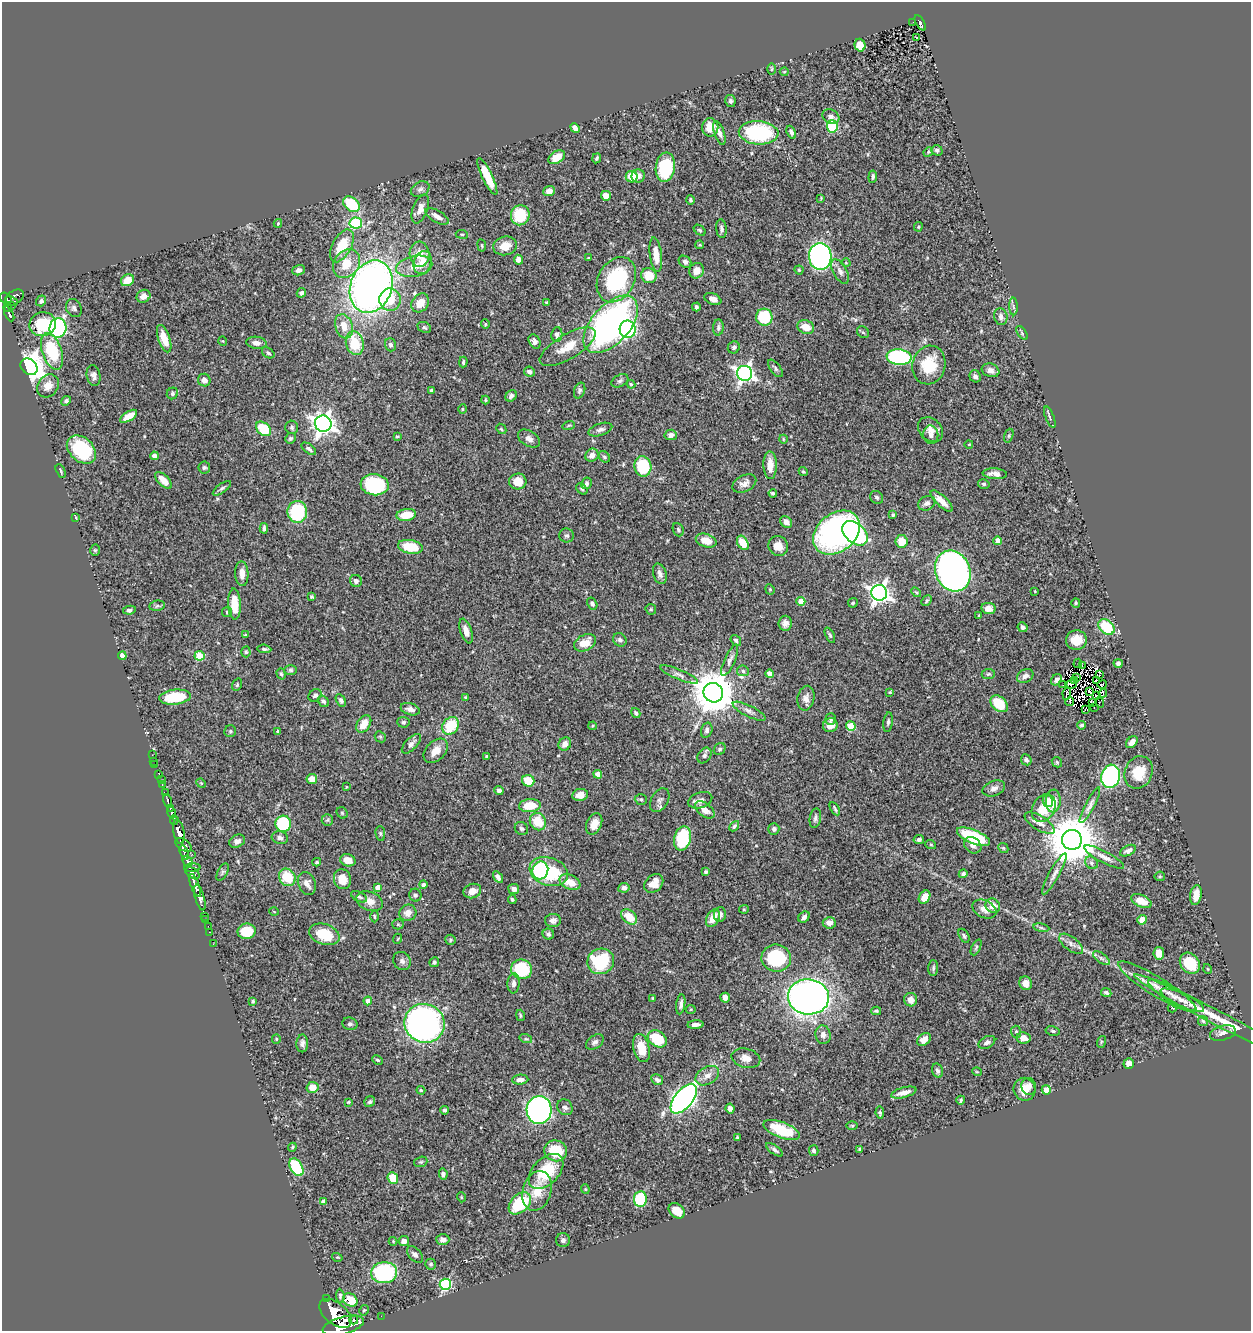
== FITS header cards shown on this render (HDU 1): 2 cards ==
NAXIS1  =                 1249
NAXIS2  =                 1329

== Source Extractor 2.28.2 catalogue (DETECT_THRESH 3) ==
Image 1249 x 1329 px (HDU 1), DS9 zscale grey, 1 PNG px = 1 image px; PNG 1253 x 1333 px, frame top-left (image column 1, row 1329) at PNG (2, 2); each listed source drawn as its Kron ellipse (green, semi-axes under 4 px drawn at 4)
Background 0.605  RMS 0.02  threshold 0.0615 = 3 sigma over >= 5 px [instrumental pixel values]
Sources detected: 517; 3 with non-positive FLUX_AUTO (blend fragments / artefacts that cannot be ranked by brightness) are neither listed nor drawn; of the other 514, the 500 brightest by FLUX_AUTO listed and drawn (14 fainter detections omitted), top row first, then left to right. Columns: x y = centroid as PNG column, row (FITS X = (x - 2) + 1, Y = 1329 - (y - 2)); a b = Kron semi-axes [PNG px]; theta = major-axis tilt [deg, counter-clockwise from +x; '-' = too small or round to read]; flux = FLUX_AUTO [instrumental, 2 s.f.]
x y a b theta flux
913 22 2 2 - 4
920 23 9 4 -61 120
917 37 3 2 - 2.4
860 45 6 5 - 18
772 69 6 4 89 1.7
784 72 4 4 - 1.4
730 101 6 5 - 3.1
831 117 9 6 -29 4.9
832 126 6 5 - 95
710 127 9 8 - 17
575 128 5 4 - 6.3
791 132 7 4 -64 3.8
719 133 12 5 -71 7.1
759 133 20 11 -4 120
937 150 6 5 - 3.3
928 152 5 4 - 1.5
557 157 9 6 33 23
597 158 5 3 - 2
665 167 15 9 83 80
487 176 20 5 -64 34
638 176 6 6 - 9.7
632 177 6 5 - 28
873 177 6 4 84 3.1
420 189 10 7 29 5
549 191 6 5 - 9.7
606 196 5 5 - 12
821 198 4 3 - 1.2
690 200 4 4 - 3
351 204 9 6 -41 57
420 209 15 7 70 11
520 215 10 9 - 57
437 216 13 6 -30 9.1
278 223 4 3 - 1.6
356 223 6 5 - 100
918 227 5 4 - 1.6
721 229 9 5 -84 3.7
700 230 6 4 -40 2.3
462 234 6 3 -7 1.5
482 245 6 3 -81 1.5
700 245 4 3 - 1.5
342 246 18 9 61 39
505 246 12 9 13 17
420 254 12 10 -87 18
656 255 17 6 -83 22
820 256 13 11 -85 320
589 258 3 2 - 1
518 260 5 4 - 5.7
423 262 12 8 70 18
685 262 7 5 -40 4.1
846 263 5 3 - 1.1
346 264 15 12 51 30
414 266 18 10 11 20
298 270 6 5 - 5.7
799 270 4 4 - 1.7
697 271 8 7 - 13
840 271 13 7 -62 7.2
649 276 8 7 - 30
127 280 7 5 32 15
616 280 24 18 60 130
371 287 27 20 70 880
301 293 5 4 - 3.1
143 296 7 6 - 10
14 297 10 6 32 210
6 299 7 5 -47 250
713 299 9 5 -23 7.8
390 300 11 10 - 30
12 301 6 3 -23 130
41 301 5 5 - 3.5
546 302 4 4 - 1.3
420 303 10 8 52 17
12 305 3 3 - 27
1013 306 9 4 -89 2.6
8 307 4 3 - 130
696 307 4 3 - 2.9
74 308 9 7 -62 4.2
9 314 8 3 -65 130
764 317 8 8 - 62
1001 317 8 6 -74 5.9
43 324 13 12 - 49
485 324 5 4 - 1.6
611 324 35 19 48 520
344 326 12 8 -72 18
424 327 7 5 -24 2.7
718 327 8 5 86 3.4
806 327 8 6 -18 18
58 328 10 8 85 210
628 329 9 8 - 90
863 332 6 5 - 2.5
1022 333 8 4 -56 2.5
557 334 7 5 84 4.3
164 339 14 6 -70 20
223 341 5 3 - 1.1
534 341 7 5 -60 5.3
257 343 10 6 -8 6.3
355 343 12 8 -75 43
390 345 6 5 - 3.7
568 347 31 12 31 30
734 347 6 5 - 3.6
52 352 19 9 -71 68
268 353 7 4 -36 2.8
899 357 12 8 -6 200
463 362 5 3 - 2.1
929 365 19 16 75 44
29 367 9 7 -42 1600
775 368 10 5 -53 3.6
991 370 9 6 -18 7.5
529 372 5 5 - 5.6
744 373 7 7 - 510
93 376 10 6 -77 6.2
975 376 6 5 - 4.5
204 380 6 6 - 7.6
620 381 9 5 29 3.7
631 384 4 4 - 1.4
48 386 12 10 53 13
431 390 3 3 - 2.1
580 391 8 5 70 3
172 393 6 5 - 3
511 396 6 5 - 4.6
485 400 4 4 - 1.5
66 401 5 4 - 2.9
462 409 5 3 - 1.2
128 416 9 4 32 19
1050 417 11 3 -69 2.7
323 424 8 8 - 960
569 425 6 3 18 1.8
292 427 7 6 - 3.1
263 429 9 6 -42 55
501 429 6 4 -45 1.9
600 430 12 6 18 5.1
930 430 14 11 -44 11
671 435 6 5 - 5.8
931 435 9 7 -82 6.8
397 436 4 3 - 1.5
1009 436 7 4 71 1.9
290 438 5 5 - 2.3
529 438 12 7 -31 7.3
783 439 4 3 - 1.1
969 444 4 2 - 1
309 449 8 4 -37 3.5
81 450 17 12 -43 90
592 455 7 6 - 7.4
154 456 4 4 - 9
604 457 6 5 - 2.7
770 465 14 6 -88 16
643 466 10 8 -78 73
204 467 6 6 - 2.4
61 471 7 3 -63 1.7
803 472 5 4 - 1.8
995 474 12 5 -4 7.7
164 480 11 5 -45 14
518 481 8 8 - 20
586 483 6 5 - 3.5
744 484 13 8 27 8.5
984 484 6 4 -15 2.3
375 485 14 10 -6 110
222 488 11 4 35 3.2
582 489 6 4 -44 2.5
773 493 4 3 - 2.4
877 497 7 6 - 3.2
942 501 14 5 -44 16
927 503 9 7 24 5.2
297 512 11 10 - 82
406 515 10 6 10 30
893 515 4 3 - 1.6
76 518 4 3 - 1.3
786 522 6 5 - 7
264 528 5 3 - 3
678 530 7 5 -68 2.6
837 533 26 19 38 410
855 533 14 9 -42 240
567 535 7 7 - 3.4
706 541 11 6 -19 19
902 541 6 6 - 22
998 541 4 4 - 18
743 543 7 5 -59 27
778 546 10 9 - 13
410 547 12 6 -10 48
95 550 5 5 - 2.1
953 571 21 17 -68 950
242 574 12 6 -88 11
660 574 10 6 -73 6.2
356 581 6 6 - 4.6
770 589 5 4 - 1.9
1035 591 4 3 - 1.1
916 592 6 3 -44 1.5
879 593 8 8 - 780
311 597 4 4 - 2.1
801 601 4 4 - 24
927 601 6 4 48 2.5
592 603 6 5 - 3.5
853 603 5 4 - 1.9
1076 603 5 4 - 1.6
234 604 15 6 -88 26
157 606 8 5 9 2.8
988 608 7 5 -11 11
651 609 5 5 - 1.9
129 610 6 4 10 3.1
227 612 5 5 - 2
979 616 3 3 - 1.6
785 623 7 6 - 6.3
1023 627 5 4 - 4.3
1106 627 9 6 -43 61
466 631 13 5 -72 11
245 635 3 3 - 1.4
830 635 8 4 -65 2.5
620 640 7 6 - 3.9
736 640 6 4 -54 2.9
1076 640 10 10 - 23
585 643 12 8 27 17
264 649 7 4 -6 2.5
246 652 5 4 - 1.9
122 656 4 4 - 13
199 656 5 5 - 62
730 660 17 5 66 6
1078 663 5 2 - 8.3
1118 663 4 4 - 3.9
1082 665 3 2 - 1.2
290 670 6 5 - 2.5
743 671 6 5 - 2.9
281 674 6 4 -72 2.2
770 674 4 4 - 9.8
988 674 6 5 - 2.4
679 675 20 5 -23 7.1
1100 675 2 2 - 1.1
1025 676 9 6 31 6
1077 677 3 2 - 1.1
1056 680 6 5 - 5.4
1097 680 3 2 - 1.4
1074 681 3 2 - 1.2
1071 684 6 2 33 1.8
237 685 6 4 69 2
1063 685 2 2 - 1.5
1102 685 5 2 - 1.6
1089 691 3 2 - 1.5
890 692 3 2 - 1.1
713 693 10 9 - 4800
1067 693 7 2 83 2.8
1103 693 4 3 - 2.2
315 695 7 5 40 3.6
1096 695 3 2 - 1.2
175 697 16 7 6 56
465 697 4 3 - 1.3
806 698 12 8 78 8.2
341 700 7 4 -59 3.5
323 701 6 5 - 3.3
1070 702 4 2 - 1.8
1092 702 3 2 - 1.3
1099 702 5 2 - 1.4
999 704 10 7 -42 44
1094 708 2 2 - 1.4
410 709 10 6 -16 6.8
1085 710 3 2 - 1.4
749 711 18 5 -26 6.7
636 713 5 3 - 2.8
831 719 5 5 - 2.5
403 722 6 5 - 3.1
888 722 10 4 83 3.2
364 724 9 6 57 17
830 725 7 7 - 15
1082 725 4 3 - 2.6
451 726 9 7 50 47
593 726 4 3 - 1.7
851 726 5 4 - 48
707 730 8 5 73 3.6
230 731 6 6 - 2.4
278 731 3 3 - 2.2
380 737 6 5 - 2
1132 742 7 4 48 8.2
411 744 12 6 46 6
565 744 7 6 - 8.8
720 749 6 5 - 2.8
436 751 14 9 45 15
152 755 2 2 - 3.8
704 755 8 6 57 3.7
486 756 3 3 - 1.7
1026 760 6 5 - 3.4
154 761 2 2 - 5.9
1057 762 5 4 - 2
155 764 3 2 - 5.4
1139 772 17 13 67 34
598 774 4 4 - 9.7
159 775 2 2 - 6.6
1111 776 12 9 77 240
312 779 5 5 - 17
161 780 2 2 - 4.5
528 781 6 6 - 34
201 783 5 4 - 1.5
162 785 4 2 - 24
346 787 4 2 - 1
994 788 11 7 19 6.8
499 790 4 4 - 4.2
165 793 3 3 - 88
580 795 8 6 9 10
641 799 6 5 - 2.3
660 800 13 8 60 6.7
700 800 12 7 18 7.9
168 801 7 3 -76 150
1048 801 6 5 - 7.5
1053 801 11 7 85 24
1090 805 20 4 62 6.2
530 806 11 6 4 31
170 808 3 3 - 210
1044 808 15 11 60 34
835 809 7 3 -59 2.3
705 810 11 6 -37 13
172 813 6 4 -71 490
342 813 6 5 - 2
815 818 10 5 79 4.2
174 820 5 4 - 330
327 820 6 5 - 2.5
538 822 9 8 - 34
1040 823 17 7 -32 8.4
283 824 8 8 - 83
594 824 11 7 66 15
734 826 6 4 47 2.6
521 829 7 6 - 3.3
774 829 6 5 - 4
179 832 12 5 -77 1300
380 833 7 5 -84 2.3
973 837 18 6 -23 93
280 838 8 6 -13 4.4
682 839 12 8 75 86
919 840 5 4 - 3.2
1072 840 10 10 - 6900
237 841 8 6 27 5.1
183 845 9 5 -31 460
931 845 5 3 - 1.4
973 845 9 7 -40 6.5
1003 848 5 4 - 1.9
1128 851 8 5 28 5
184 852 7 4 -72 210
192 854 2 2 - 47
1104 857 22 5 -28 9.1
348 860 8 6 -16 16
187 861 6 4 -51 290
317 862 4 3 - 1.8
1091 863 7 5 -47 3.5
192 868 8 3 3 260
540 870 9 8 - 120
223 872 9 5 63 2.7
549 872 20 14 -19 88
706 872 4 4 - 2.2
193 873 8 5 -34 150
963 874 4 4 - 3.6
1054 874 23 5 61 8.6
1160 876 5 5 - 1.8
287 877 9 8 - 37
498 877 6 4 -57 4.1
342 879 10 8 -75 19
570 882 11 7 -25 18
307 883 12 8 -67 8.1
654 883 11 8 44 16
195 885 12 3 -70 720
423 885 4 4 - 4.7
378 887 4 4 - 13
624 888 5 5 - 5
514 889 6 5 - 6.4
472 891 9 7 21 12
415 895 6 6 - 3.4
1196 895 10 5 81 15
359 897 8 4 -26 3.1
925 897 7 5 57 15
200 898 13 4 -74 860
512 899 5 4 - 2.5
369 901 14 9 -20 11
1141 901 11 6 -22 14
993 906 7 6 - 14
744 909 5 4 - 1.5
984 909 13 8 -27 10
274 912 5 3 - 1.1
408 913 8 8 - 11
720 914 7 6 - 6.5
204 916 3 2 - 14
374 916 6 3 -89 1.3
629 917 9 6 -42 24
804 917 6 5 - 4.2
713 918 9 6 60 18
206 920 2 2 - 8
553 920 8 6 1 5.6
1142 920 5 4 - 21
829 923 6 5 - 9.7
398 924 5 5 - 1.8
208 926 2 2 - 7.3
1041 928 8 4 -9 2.5
247 931 9 8 - 36
210 932 3 2 - 12
324 934 16 10 -18 43
548 934 6 5 - 3.7
964 936 7 4 -61 2.8
397 939 5 3 - 1.2
450 940 5 5 - 2
213 944 2 2 - 7.6
1071 944 14 6 -37 7.9
976 947 8 3 64 2.3
1159 953 6 5 - 15
776 958 15 13 -8 91
1101 958 10 4 -35 4.4
402 961 9 8 - 5.4
601 961 13 12 - 88
434 962 5 4 - 2.9
1190 963 11 9 -51 47
933 968 8 5 89 2.8
521 969 11 9 -18 83
1208 969 5 3 - 1.2
513 983 10 6 87 5.7
1026 983 7 6 - 9.9
1158 987 46 9 -32 25
1106 992 5 4 - 3.1
1172 995 27 7 -32 13
808 997 20 17 -7 960
653 998 4 4 - 1.5
725 998 5 5 - 7.2
911 1000 7 6 - 11
1182 1000 24 6 -25 10
253 1001 4 3 - 1.9
368 1001 4 4 - 9.8
681 1004 10 4 81 5.3
1172 1008 4 2 - 6.8
691 1009 5 4 - 1.5
876 1011 5 3 - 1.9
520 1015 5 3 - 1.5
1218 1018 95 7 -27 48
1203 1021 5 5 - 2.1
424 1023 20 19 - 670
350 1024 8 6 -14 3.6
695 1025 8 4 5 6.2
1053 1031 7 4 -12 2.3
1016 1032 6 5 - 2.5
1223 1033 13 7 16 7.9
823 1035 9 7 -81 7.1
1024 1038 7 5 -8 11
276 1039 5 4 - 1.5
526 1039 6 4 -18 2.3
657 1039 10 7 -34 50
924 1039 7 5 45 11
595 1042 10 6 34 4.5
987 1042 9 5 28 4.4
1101 1042 6 4 72 1.7
302 1043 9 6 89 5.5
641 1048 14 8 -76 23
746 1058 14 9 -14 11
377 1060 5 3 - 1.9
1129 1063 5 5 - 8.4
937 1071 7 5 -74 3.8
977 1072 5 3 - 1.1
707 1076 12 8 29 10
520 1080 8 5 3 6.3
657 1080 6 5 - 4.3
1029 1086 8 7 - 7.8
312 1087 6 5 - 17
1024 1089 11 11 - 17
421 1090 4 3 - 1.6
1046 1090 5 4 - 26
904 1093 13 5 15 10
684 1099 17 9 51 620
961 1100 4 3 - 2.3
348 1102 4 3 - 1.5
370 1102 6 5 - 2.6
565 1107 8 7 - 4.6
730 1108 5 4 - 4.2
444 1110 4 3 - 2.8
539 1110 14 12 84 500
880 1113 6 4 -81 2.2
852 1126 6 4 0 1.7
782 1130 19 8 -21 45
737 1137 4 3 - 2.1
292 1147 4 4 - 1.5
860 1149 3 3 - 1.3
775 1150 10 4 -37 3.9
814 1150 5 4 - 3
556 1151 11 10 - 47
421 1162 7 5 19 2.2
296 1167 10 6 -59 79
546 1171 21 13 46 60
443 1174 5 4 - 4
393 1178 6 5 - 25
585 1189 4 4 - 1.5
537 1191 20 14 73 31
461 1197 5 3 - 1.3
640 1199 8 6 83 83
324 1202 4 4 - 11
520 1203 13 8 44 83
677 1211 9 6 -40 17
443 1239 6 5 - 6.5
563 1240 7 7 - 4.5
393 1241 4 4 - 1.3
404 1241 5 5 - 7.3
415 1254 10 6 -47 5
337 1257 5 3 - 1.2
431 1264 5 5 - 2.8
384 1273 13 10 3 150
445 1284 6 5 - 160
340 1296 7 4 -84 2.3
327 1299 4 3 - 54
350 1300 8 6 -30 31
364 1310 5 4 - 2.1
335 1313 19 10 -39 3200
381 1316 2 2 - 5
354 1320 4 3 - 100
343 1325 21 8 15 2900
At the frame edge (FLAGS 8, measured only in part): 1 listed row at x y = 343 1325
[14 fainter detections neither listed nor drawn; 3 non-positive-flux detections neither listed nor drawn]